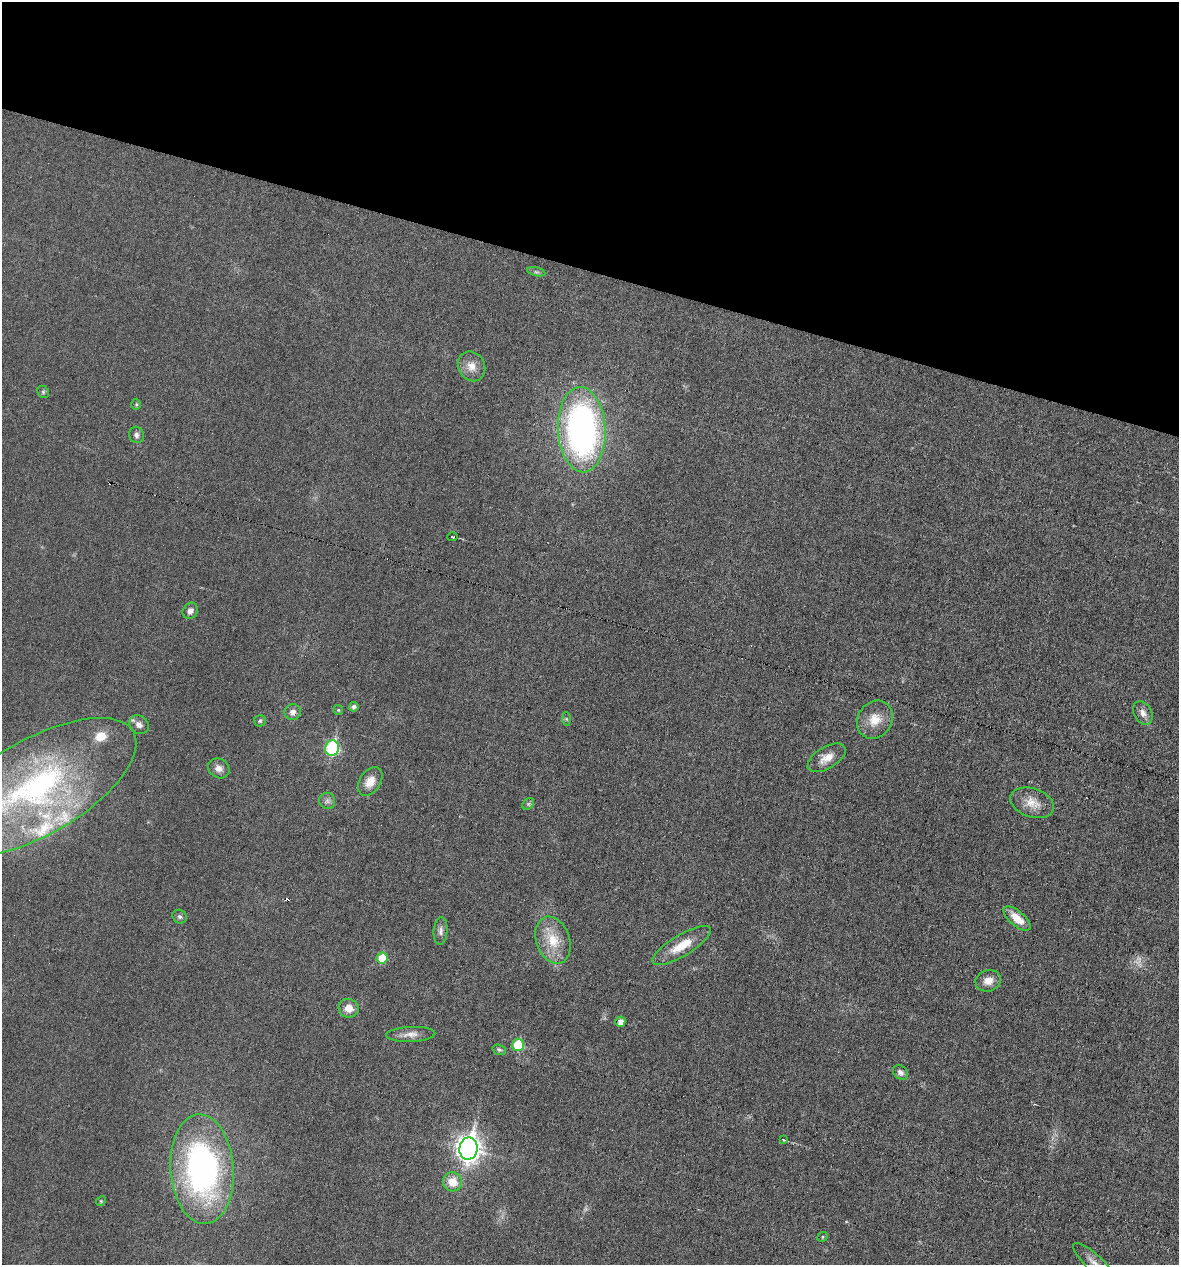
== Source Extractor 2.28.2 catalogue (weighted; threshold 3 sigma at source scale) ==
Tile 2 of 4 x 4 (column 2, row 1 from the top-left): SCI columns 1294-2470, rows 3790-5052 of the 5066 x 5052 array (HDU 1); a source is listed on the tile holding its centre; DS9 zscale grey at full resolution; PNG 1181 x 1267 px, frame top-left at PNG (2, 2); each listed source drawn as its Kron ellipse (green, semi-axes under 4 px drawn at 4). Shown black and unused: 21% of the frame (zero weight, under 3 of 6 exposures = <1% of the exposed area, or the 3 px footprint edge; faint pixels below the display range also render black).
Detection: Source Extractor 2.28.2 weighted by HDU 2 'WHT'; one run over the whole footprint, this tile lists its part. Background 0.0182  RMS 0.0035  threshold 0.0143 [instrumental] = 3 sigma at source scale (4.09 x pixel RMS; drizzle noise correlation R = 1.36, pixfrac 0.8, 0.05/0.05 arcsec/px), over >= 5 px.
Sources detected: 52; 1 too faint to see at this stretch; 3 cosmic-ray / hot-pixel residue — neither listed nor drawn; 4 inside a brighter listed object's ellipse — not listed separately; the other 44 listed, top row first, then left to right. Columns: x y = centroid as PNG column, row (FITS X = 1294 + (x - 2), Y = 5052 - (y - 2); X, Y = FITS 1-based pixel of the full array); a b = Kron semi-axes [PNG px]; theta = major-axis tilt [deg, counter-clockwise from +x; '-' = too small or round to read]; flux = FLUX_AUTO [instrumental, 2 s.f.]
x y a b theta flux
536 272 9 4 -13 0.64
471 366 15 13 -59 3.3
43 392 6 5 - 0.59
136 404 6 5 - 0.46
582 430 43 24 -87 110
136 435 8 7 - 1.1
452 537 5 3 - 3.8
190 611 8 7 - 1.5
354 707 5 4 - 0.94
338 710 5 5 - 0.44
293 712 8 8 - 1.6
1143 713 12 8 -62 2
566 719 7 4 -88 0.46
875 720 20 17 55 5.7
260 721 5 5 - 0.52
139 725 10 8 -34 2
332 748 8 7 - 34
827 758 21 10 31 4
219 768 11 9 -33 2
370 781 16 10 56 3.7
36 787 112 48 30 97
327 801 8 8 - 1.2
1032 803 23 14 -19 4.8
528 804 7 5 45 0.63
180 917 7 6 - 0.78
1017 918 17 7 -40 5
441 931 14 7 86 1.5
553 940 24 16 -70 8.6
682 945 33 11 31 7.4
382 958 6 5 - 9.3
988 981 13 10 17 3
349 1008 10 9 - 3.3
620 1022 5 5 - 2
411 1034 24 7 2 2.8
518 1045 6 5 - 11
499 1050 7 5 -20 0.59
900 1072 8 6 -44 1.3
784 1140 4 3 - 0.29
468 1149 11 9 81 240
202 1169 55 31 -86 96
452 1182 10 9 - 5.1
101 1201 5 4 - 0.38
823 1237 5 4 - 0.51
1095 1263 28 8 -44 3.2
Overlapping masked pixels (flux is a lower limit): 1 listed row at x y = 452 537
Isophote crosses this tile's border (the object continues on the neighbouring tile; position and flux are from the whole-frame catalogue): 2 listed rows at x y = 36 787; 1095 1263